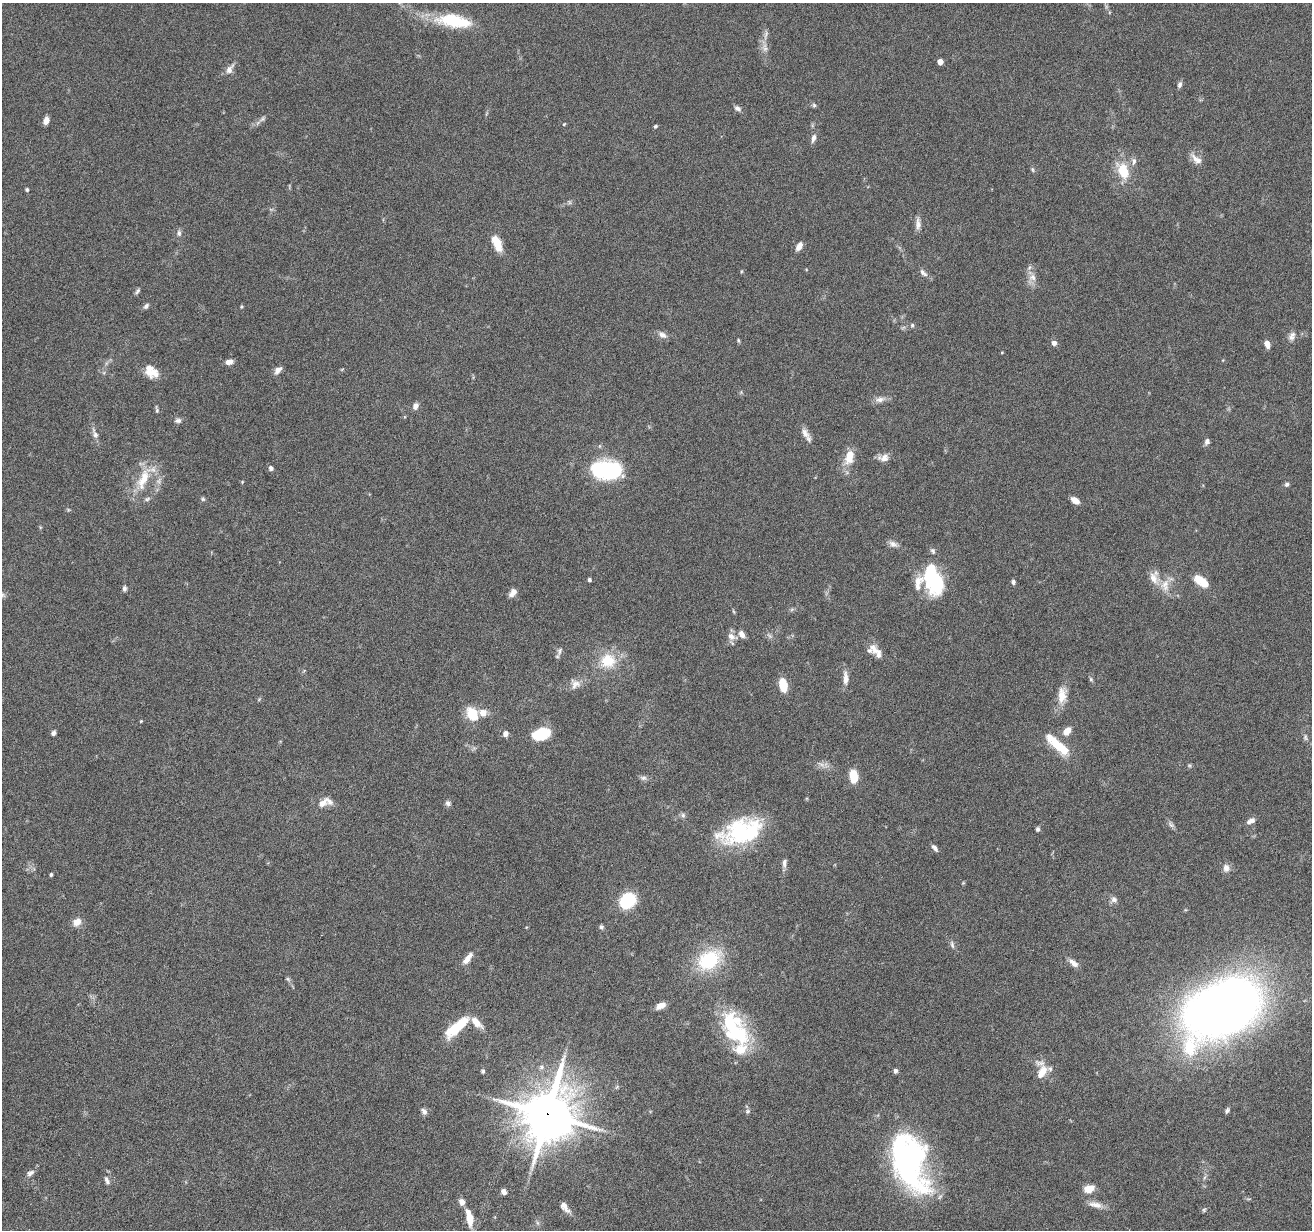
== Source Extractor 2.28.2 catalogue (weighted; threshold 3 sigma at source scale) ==
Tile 7 of 4 x 4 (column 3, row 2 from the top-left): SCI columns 2623-3932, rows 2712-3939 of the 5242 x 5295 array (HDU 1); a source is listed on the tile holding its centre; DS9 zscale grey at full resolution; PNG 1314 x 1232 px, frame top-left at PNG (2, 3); no overlay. Shown black and unused: <1% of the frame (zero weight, under 4 of 8 exposures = <1% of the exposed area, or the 3 px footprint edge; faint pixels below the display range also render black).
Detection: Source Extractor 2.28.2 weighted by HDU 2 'WHT'; one run over the whole footprint, this tile lists its part. Background 0.0772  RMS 0.0044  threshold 0.0181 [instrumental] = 3 sigma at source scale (4.09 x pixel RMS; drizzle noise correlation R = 1.36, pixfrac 0.8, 0.05/0.05 arcsec/px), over >= 5 px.
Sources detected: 142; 1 too faint to see at this stretch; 1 inside a brighter object's white glare — not listed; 10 inside a brighter listed object's ellipse — not listed separately; the other 130 listed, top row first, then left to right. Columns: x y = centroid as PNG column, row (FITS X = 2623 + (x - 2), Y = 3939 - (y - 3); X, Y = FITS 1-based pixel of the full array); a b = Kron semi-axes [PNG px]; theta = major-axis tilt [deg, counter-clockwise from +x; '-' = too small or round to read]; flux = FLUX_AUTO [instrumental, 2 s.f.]
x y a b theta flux
454 21 46 16 -8 20
765 48 14 6 -85 2.4
940 62 5 4 - 3.2
230 69 15 7 55 2.5
1180 85 8 5 77 1.2
814 105 6 5 - 0.72
737 108 9 6 -25 1.3
262 119 9 5 45 1.1
46 121 8 5 70 2.7
564 124 5 3 - 0.33
655 126 5 4 - 0.54
813 138 10 6 74 1.8
1196 159 18 8 -41 3.1
1032 170 7 4 -70 0.61
1123 171 23 14 -66 10
27 189 4 4 - 0.73
918 224 17 7 -90 2.3
179 233 8 6 -86 1.3
497 243 20 9 -68 6.6
799 246 8 5 60 3.2
923 273 13 6 -43 1.7
1032 277 11 10 - 2.8
138 291 9 4 53 0.86
146 306 8 5 50 0.99
241 306 5 3 - 0.4
912 325 6 5 - 0.65
662 335 12 7 -28 2
1292 336 12 8 64 2.1
738 340 5 4 - 0.5
1054 343 7 6 - 1.5
1267 344 7 5 -68 3.4
229 362 8 5 13 2.3
149 369 19 10 -82 4
278 370 10 6 45 2.1
880 399 14 8 14 2.3
415 406 7 5 65 2.2
157 410 10 4 -76 0.73
178 420 9 6 10 1.2
805 433 17 8 -52 2.8
95 434 15 6 -65 2.1
1207 441 7 6 - 1.4
849 457 16 9 74 7.5
884 458 14 9 12 2.7
271 468 5 5 - 1.2
606 470 27 15 -4 52
143 479 32 12 68 11
158 481 7 6 - 1.2
242 482 5 3 - 0.32
1287 484 6 5 - 0.93
147 499 9 5 12 0.94
203 499 6 5 - 0.67
1075 500 9 6 -34 3.2
893 544 13 7 -27 2
933 551 8 5 -58 1
1153 578 19 11 -56 4.5
589 580 4 4 - 0.85
933 580 28 16 -69 38
1201 581 20 9 -35 7.2
1013 582 5 5 - 1.1
1165 585 19 12 85 5.1
124 588 7 5 90 1
513 593 11 7 52 2.3
2 595 7 5 -21 0.82
733 611 6 3 -70 0.45
742 634 9 7 -57 2.2
731 636 12 9 -41 2.6
770 636 7 5 -45 0.87
874 649 17 9 -53 3.5
560 651 12 6 78 1.4
608 661 21 19 10 12
845 678 18 6 -88 2.8
1091 679 6 5 - 0.61
575 684 14 13 - 3
783 685 13 7 -79 9.1
1062 695 22 11 87 5.9
483 713 7 6 - 4.5
472 714 14 10 -63 11
141 721 3 3 - 0.35
1067 731 8 6 48 4.4
53 733 5 4 - 1.2
505 734 8 6 78 1.6
541 734 15 10 19 16
1305 737 9 5 -87 0.94
1057 745 36 11 -45 12
1189 765 6 4 -18 0.53
853 776 11 6 -84 12
643 778 10 6 -6 1.2
322 803 14 9 40 3.2
448 803 7 6 - 1.2
683 815 7 6 - 0.95
1251 821 11 6 31 2
1171 824 11 6 -43 1.2
1038 829 6 5 - 0.87
741 831 48 25 17 40
934 848 10 5 -51 1.3
784 863 12 6 86 1.7
1226 868 9 8 - 2.5
51 874 4 3 - 0.6
963 883 4 4 - 0.38
1114 899 9 8 - 1.6
627 900 16 13 44 19
77 922 12 9 31 3
601 927 6 5 - 0.9
952 945 12 5 -75 1.2
467 958 16 6 53 3.3
709 960 22 16 33 29
1073 963 13 6 -40 2.5
288 979 7 4 -45 0.72
660 1006 11 6 26 3.2
1222 1008 60 37 33 470
731 1026 43 25 -78 30
455 1029 25 13 37 12
483 1071 5 5 - 0.66
895 1071 5 5 - 1.2
1042 1072 19 10 58 6
1227 1110 7 5 57 0.96
424 1111 10 6 -52 1.4
747 1111 7 6 - 0.87
547 1114 18 16 62 1900
909 1162 64 34 -72 93
30 1173 11 7 35 1.5
1205 1177 7 4 70 0.75
107 1180 12 5 -62 1.3
1089 1189 10 7 20 5.8
504 1192 7 5 -52 1.6
462 1202 7 6 - 2.4
1095 1205 20 8 -12 3.2
565 1207 16 7 -53 2.6
1204 1210 6 4 54 0.58
469 1218 20 8 -79 6.4
Overlapping masked pixels (flux is a lower limit): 1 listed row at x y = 547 1114
Isophote crosses this tile's border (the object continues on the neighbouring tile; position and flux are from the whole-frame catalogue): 1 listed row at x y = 2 595